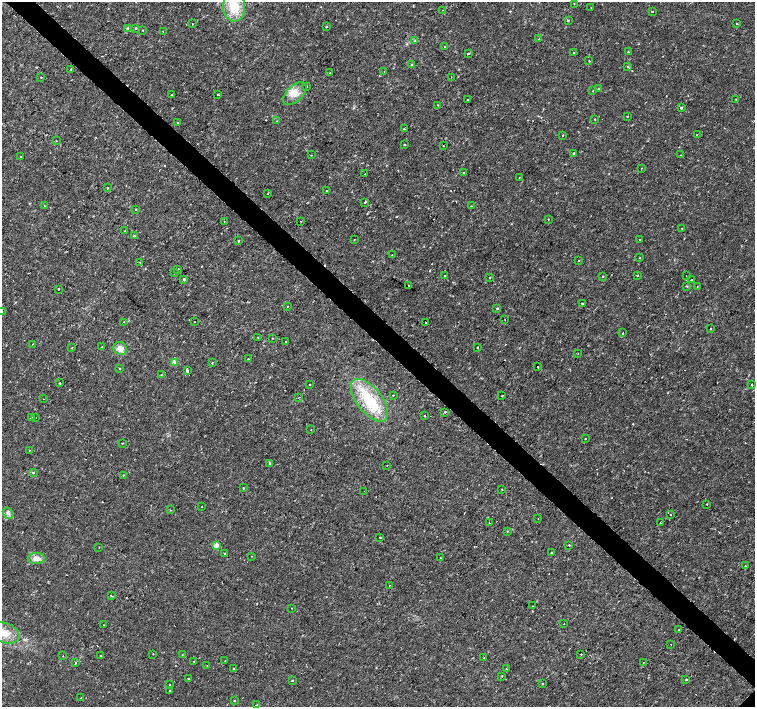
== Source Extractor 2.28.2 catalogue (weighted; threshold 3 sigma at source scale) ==
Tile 11 of 4 x 4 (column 3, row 3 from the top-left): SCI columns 3015-4519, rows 1574-2982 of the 6041 x 6034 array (HDU 1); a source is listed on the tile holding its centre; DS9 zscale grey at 2 x 2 block average (1 PNG px = mean of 2 x 2 image px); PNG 757 x 709 px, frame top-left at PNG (2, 2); each listed source drawn as its Kron ellipse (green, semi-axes under 4 px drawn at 4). Shown black and unused: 4% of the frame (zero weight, under 2 of 3 exposures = <1% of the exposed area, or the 3 px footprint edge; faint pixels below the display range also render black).
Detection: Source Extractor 2.28.2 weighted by HDU 2 'WHT'; one run over the whole footprint, this tile lists its part. Background 0.00334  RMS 0.0011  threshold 0.00482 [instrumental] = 3 sigma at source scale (4.5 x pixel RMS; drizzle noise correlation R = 1.50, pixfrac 1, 0.0396/0.0396 arcsec/px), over >= 5 px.
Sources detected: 197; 9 cosmic-ray / hot-pixel residue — neither listed nor drawn; the other 188 listed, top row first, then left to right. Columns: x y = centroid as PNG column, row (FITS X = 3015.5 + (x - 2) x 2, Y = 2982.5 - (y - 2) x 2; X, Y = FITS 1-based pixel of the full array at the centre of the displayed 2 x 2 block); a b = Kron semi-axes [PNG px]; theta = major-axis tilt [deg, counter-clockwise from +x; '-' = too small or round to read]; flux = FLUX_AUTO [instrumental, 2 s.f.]
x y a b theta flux
574 4 2 2 - 0.11
234 7 15 11 -89 6.3
591 8 2 2 - 0.11
443 10 2 2 - 0.11
652 12 2 2 - 0.45
568 20 2 2 - 0.49
192 23 2 2 - 0.13
737 24 2 2 - 0.17
327 27 2 2 - 0.16
128 28 3 2 - 0.5
136 28 2 2 - 0.75
143 30 2 2 - 0.14
163 31 2 2 - 0.22
539 39 3 2 - 0.1
415 41 3 3 - 0.21
445 46 2 2 - 0.29
628 52 2 2 - 0.28
468 53 3 2 - 0.25
573 53 3 2 - 0.15
589 61 2 2 - 0.13
411 65 3 3 - 0.21
627 67 3 2 - 0.25
71 70 2 2 - 0.17
384 72 2 2 - 0.12
330 73 2 2 - 0.35
41 77 2 2 - 0.43
451 77 2 2 - 0.092
306 86 2 2 - 0.2
598 89 2 2 - 0.19
593 91 2 2 - 0.23
218 94 3 2 - 0.12
295 94 14 8 44 2.5
172 95 2 2 - 0.99
736 99 2 2 - 0.096
467 100 2 2 - 0.11
438 105 2 2 - 0.15
681 108 2 2 - 0.95
627 116 2 2 - 0.12
595 119 2 2 - 0.12
277 121 2 2 - 0.081
178 123 2 2 - 0.23
404 129 3 2 - 0.17
697 134 2 2 - 1.1
562 135 2 2 - 0.15
56 141 2 2 - 0.11
405 145 2 2 - 0.46
444 146 2 2 - 0.096
574 153 2 2 - 0.44
311 155 2 2 - 0.14
681 155 3 2 - 0.13
21 157 2 2 - 0.12
641 168 2 2 - 0.11
463 173 2 2 - 0.33
365 174 2 2 - 0.2
519 177 2 2 - 0.12
108 188 2 2 - 0.33
326 191 2 2 - 0.16
268 194 2 2 - 0.11
365 202 2 2 - 7.6
44 206 2 2 - 0.1
471 206 2 2 - 0.13
136 209 2 2 - 0.14
548 219 2 2 - 0.16
224 221 2 2 - 0.13
301 221 2 2 - 0.19
682 228 2 2 - 0.17
125 231 2 2 - 0.09
134 236 2 2 - 0.41
639 239 2 2 - 0.34
354 240 2 2 - 0.11
238 241 2 2 - 0.62
392 254 2 2 - 0.11
639 258 2 2 - 0.15
578 260 2 2 - 0.15
139 262 3 2 - 0.15
178 269 2 2 - 1.1
175 273 2 2 - 0.25
445 275 2 2 - 0.69
637 275 2 2 - 0.34
602 276 2 2 - 0.33
686 276 2 2 - 0.26
490 277 2 2 - 0.26
184 279 2 2 - 0.43
691 280 2 2 - 0.16
409 285 2 2 - 1
687 286 3 2 - 0.29
697 287 2 2 - 0.096
58 289 2 2 - 0.33
582 304 2 2 - 0.26
287 306 2 2 - 0.13
497 308 2 2 - 0.29
2 311 2 2 - 0.19
505 320 2 2 - 0.098
124 322 2 2 - 0.19
194 322 2 2 - 0.095
426 322 2 2 - 0.25
710 329 2 2 - 0.24
623 333 2 2 - 0.42
258 337 2 2 - 0.22
273 338 2 2 - 0.12
286 341 2 2 - 0.29
33 344 2 2 - 0.17
102 347 2 2 - 0.15
477 347 2 2 - 0.33
71 348 2 2 - 0.17
120 348 7 6 - 2
578 353 2 2 - 0.08
248 358 2 2 - 0.4
174 363 3 2 - 0.25
212 363 3 2 - 0.13
538 367 2 2 - 0.51
120 368 2 2 - 0.24
187 371 3 2 - 0.88
161 375 2 2 - 0.12
60 383 2 2 - 0.28
309 385 2 2 - 0.27
752 385 2 2 - 0.19
393 395 2 2 - 0.32
502 396 2 2 - 0.36
299 397 2 2 - 0.099
43 399 2 2 - 0.085
369 400 25 12 -51 12
445 412 2 2 - 0.64
424 416 2 2 - 0.38
31 418 2 2 - 3.1
36 418 2 2 - 0.12
311 430 2 2 - 0.09
585 439 2 2 - 0.21
122 443 3 2 - 0.17
29 450 2 2 - 0.1
270 463 4 2 - 0.21
387 465 2 2 - 0.29
33 473 3 2 - 0.37
123 475 3 2 - 0.12
243 488 2 2 - 0.22
502 490 2 2 - 0.13
364 491 2 2 - 0.12
707 504 2 2 - 0.12
202 507 2 2 - 0.31
170 510 2 2 - 0.12
8 513 6 5 - 0.66
670 514 2 2 - 0.47
538 519 2 2 - 0.12
490 523 2 2 - 0.33
660 523 2 2 - 0.23
507 531 3 2 - 0.13
380 537 2 2 - 0.3
216 545 3 3 - 3.7
569 545 2 2 - 0.4
99 547 2 2 - 0.1
225 553 2 2 - 0.2
552 553 2 2 - 0.21
251 556 2 2 - 0.12
36 558 8 5 4 1.6
440 558 2 2 - 0.14
745 566 2 2 - 0.23
389 585 2 2 - 0.097
111 596 2 2 - 0.33
533 606 2 2 - 0.13
291 608 2 2 - 0.089
564 624 2 2 - 0.13
103 625 2 2 - 0.13
678 630 2 2 - 0.26
4 633 16 10 -20 3.8
670 644 2 2 - 0.073
153 654 2 2 - 0.13
182 654 2 2 - 0.1
581 654 2 2 - 0.23
63 656 2 2 - 0.11
100 656 2 2 - 0.52
483 658 2 2 - 0.14
194 661 2 2 - 0.24
225 661 2 2 - 0.098
643 662 2 2 - 0.17
75 663 3 2 - 0.24
207 665 2 2 - 0.12
234 668 2 2 - 0.19
506 669 2 2 - 0.19
502 676 3 2 - 0.1
189 678 2 2 - 0.33
686 679 2 2 - 0.58
292 680 2 2 - 0.35
542 684 2 2 - 0.24
170 685 2 2 - 0.1
170 690 2 2 - 0.24
81 698 2 2 - 0.26
234 701 2 2 - 0.41
256 705 2 2 - 0.25
Isophote crosses this tile's border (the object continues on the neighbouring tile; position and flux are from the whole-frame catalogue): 3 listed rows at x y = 234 7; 2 311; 4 633
Diffuse or blended objects may show on this block-average render without a row.